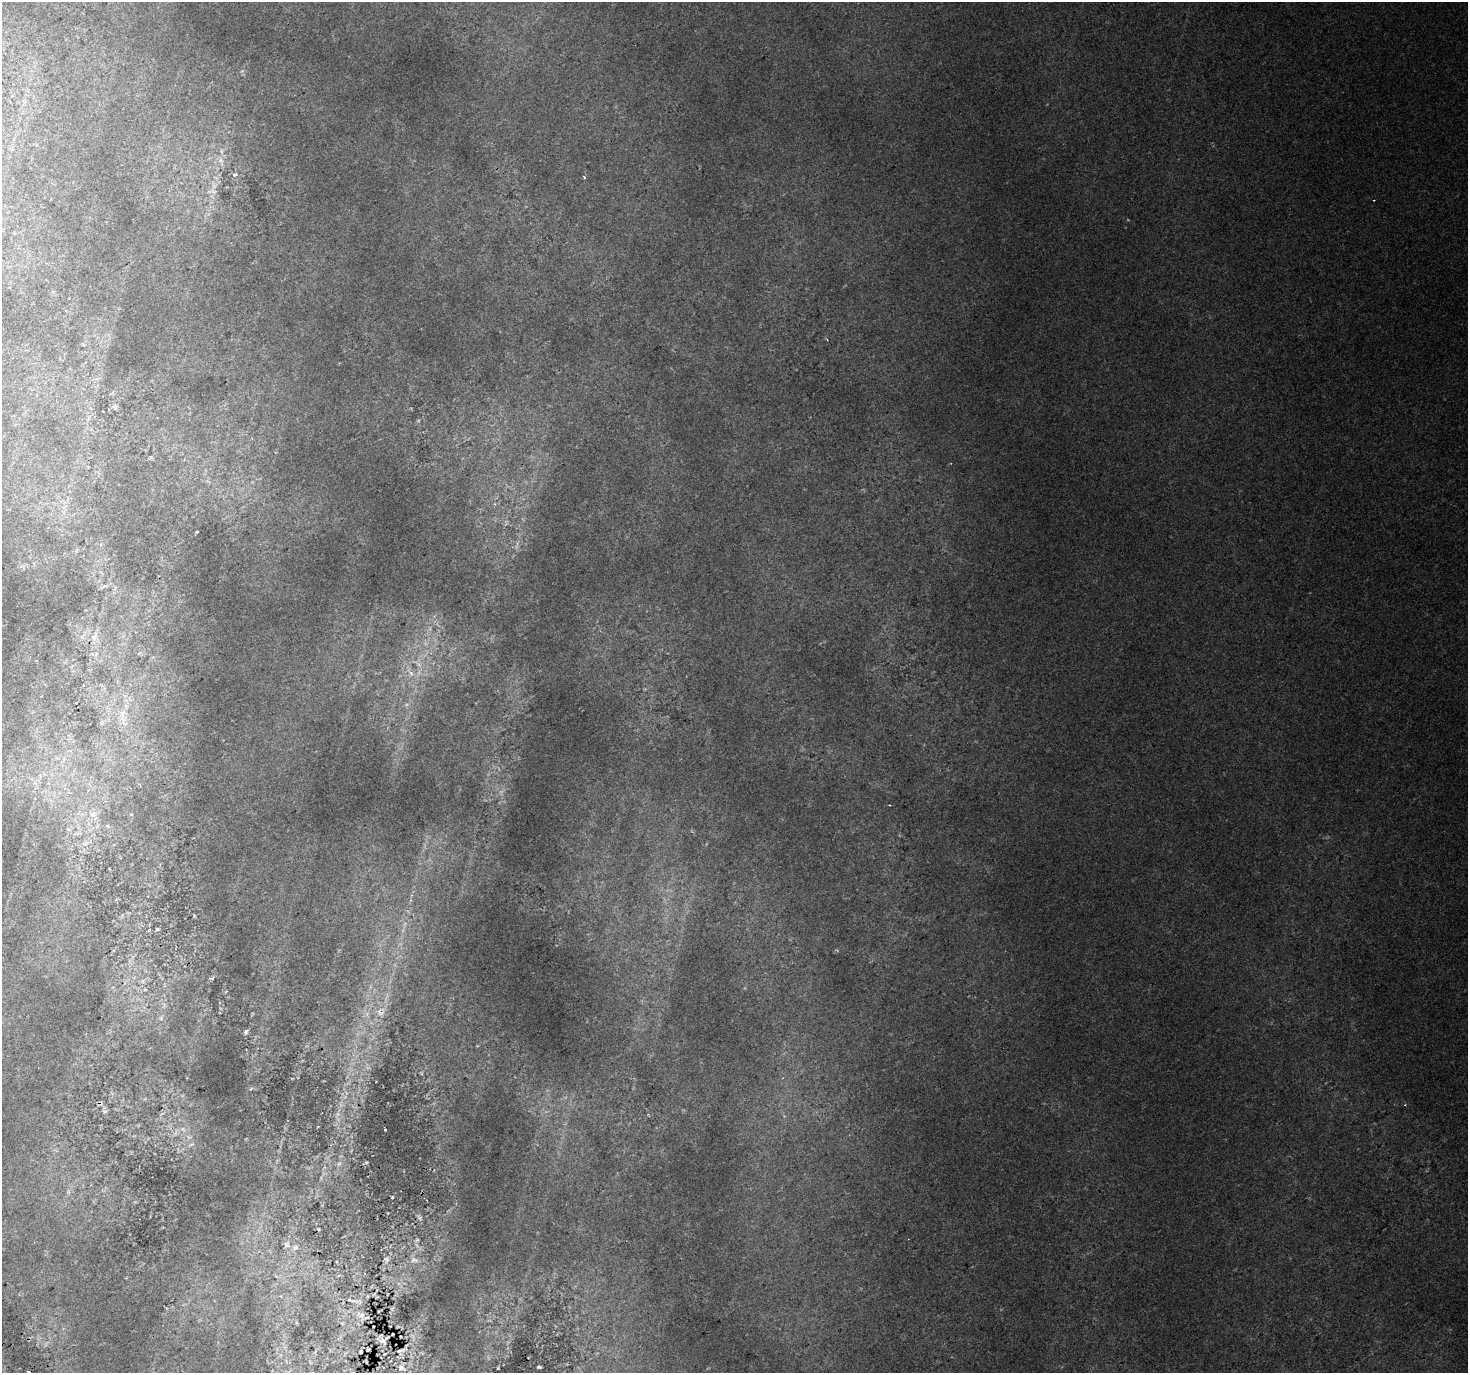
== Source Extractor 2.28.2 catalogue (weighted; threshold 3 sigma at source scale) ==
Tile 7 of 4 x 4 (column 3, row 2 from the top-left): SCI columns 2975-4440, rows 2939-4309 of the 5943 x 5816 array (HDU 1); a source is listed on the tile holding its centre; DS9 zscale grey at full resolution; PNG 1470 x 1375 px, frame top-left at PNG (2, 2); no overlay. Shown black and unused: <1% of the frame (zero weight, under 2 of 3 exposures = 3% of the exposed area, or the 3 px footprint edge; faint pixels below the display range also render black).
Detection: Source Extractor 2.28.2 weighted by HDU 2 'WHT'; one run over the whole footprint, this tile lists its part. Background 0.0214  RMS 0.0069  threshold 0.0309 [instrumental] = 3 sigma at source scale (4.5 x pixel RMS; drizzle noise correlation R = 1.50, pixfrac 1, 0.0396/0.0396 arcsec/px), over >= 5 px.
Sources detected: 53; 7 too faint to see at this stretch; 5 cosmic-ray / hot-pixel residue — not listed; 3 inside a brighter listed object's ellipse — not listed separately; the other 38 listed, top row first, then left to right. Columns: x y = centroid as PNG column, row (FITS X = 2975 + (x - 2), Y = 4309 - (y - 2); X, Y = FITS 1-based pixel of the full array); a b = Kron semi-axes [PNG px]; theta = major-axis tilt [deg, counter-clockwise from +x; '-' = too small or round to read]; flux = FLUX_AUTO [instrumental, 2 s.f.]
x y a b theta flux
221 160 9 8 - 3.3
235 175 6 5 - 1.7
213 191 10 7 -30 3.1
115 408 8 5 -50 1.4
197 532 3 2 - 0.95
95 636 15 8 69 5.6
410 672 20 5 -56 5.5
123 713 17 7 81 6.6
92 814 14 11 -2 7.9
107 826 7 5 -46 1.6
78 833 16 4 1 3
85 843 12 6 14 3.9
194 916 5 3 - 0.71
157 929 6 3 8 0.79
212 978 6 5 - 1.2
145 990 5 3 - 0.79
380 1012 15 11 67 7.9
161 1018 6 5 - 1.3
246 1032 7 5 65 1.7
100 1103 6 5 - 1.3
104 1111 6 4 -18 0.95
191 1144 7 4 36 1.3
68 1192 6 5 - 1.3
392 1197 3 2 - 0.62
419 1217 11 5 -71 1.7
318 1229 5 4 - 0.8
295 1247 10 9 - 4.3
386 1259 9 7 67 2
414 1260 13 6 -13 3.1
353 1301 8 4 7 1.5
360 1315 14 9 -36 5.1
382 1341 13 7 -33 3.5
401 1351 18 8 21 4.7
315 1352 7 4 72 1.3
402 1367 15 13 86 8.6
539 1367 4 3 - 1.1
498 1368 5 3 - 0.59
28 1372 3 3 - 2.4
Overlapping masked pixels (flux is a lower limit): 5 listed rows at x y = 380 1012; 100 1103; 360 1315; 382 1341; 401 1351
Isophote crosses this tile's border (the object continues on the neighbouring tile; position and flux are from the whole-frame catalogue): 1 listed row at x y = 28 1372
Unlisted compact peaks at least as high as the median listed source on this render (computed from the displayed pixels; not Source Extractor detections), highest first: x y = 366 1162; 251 1089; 889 805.